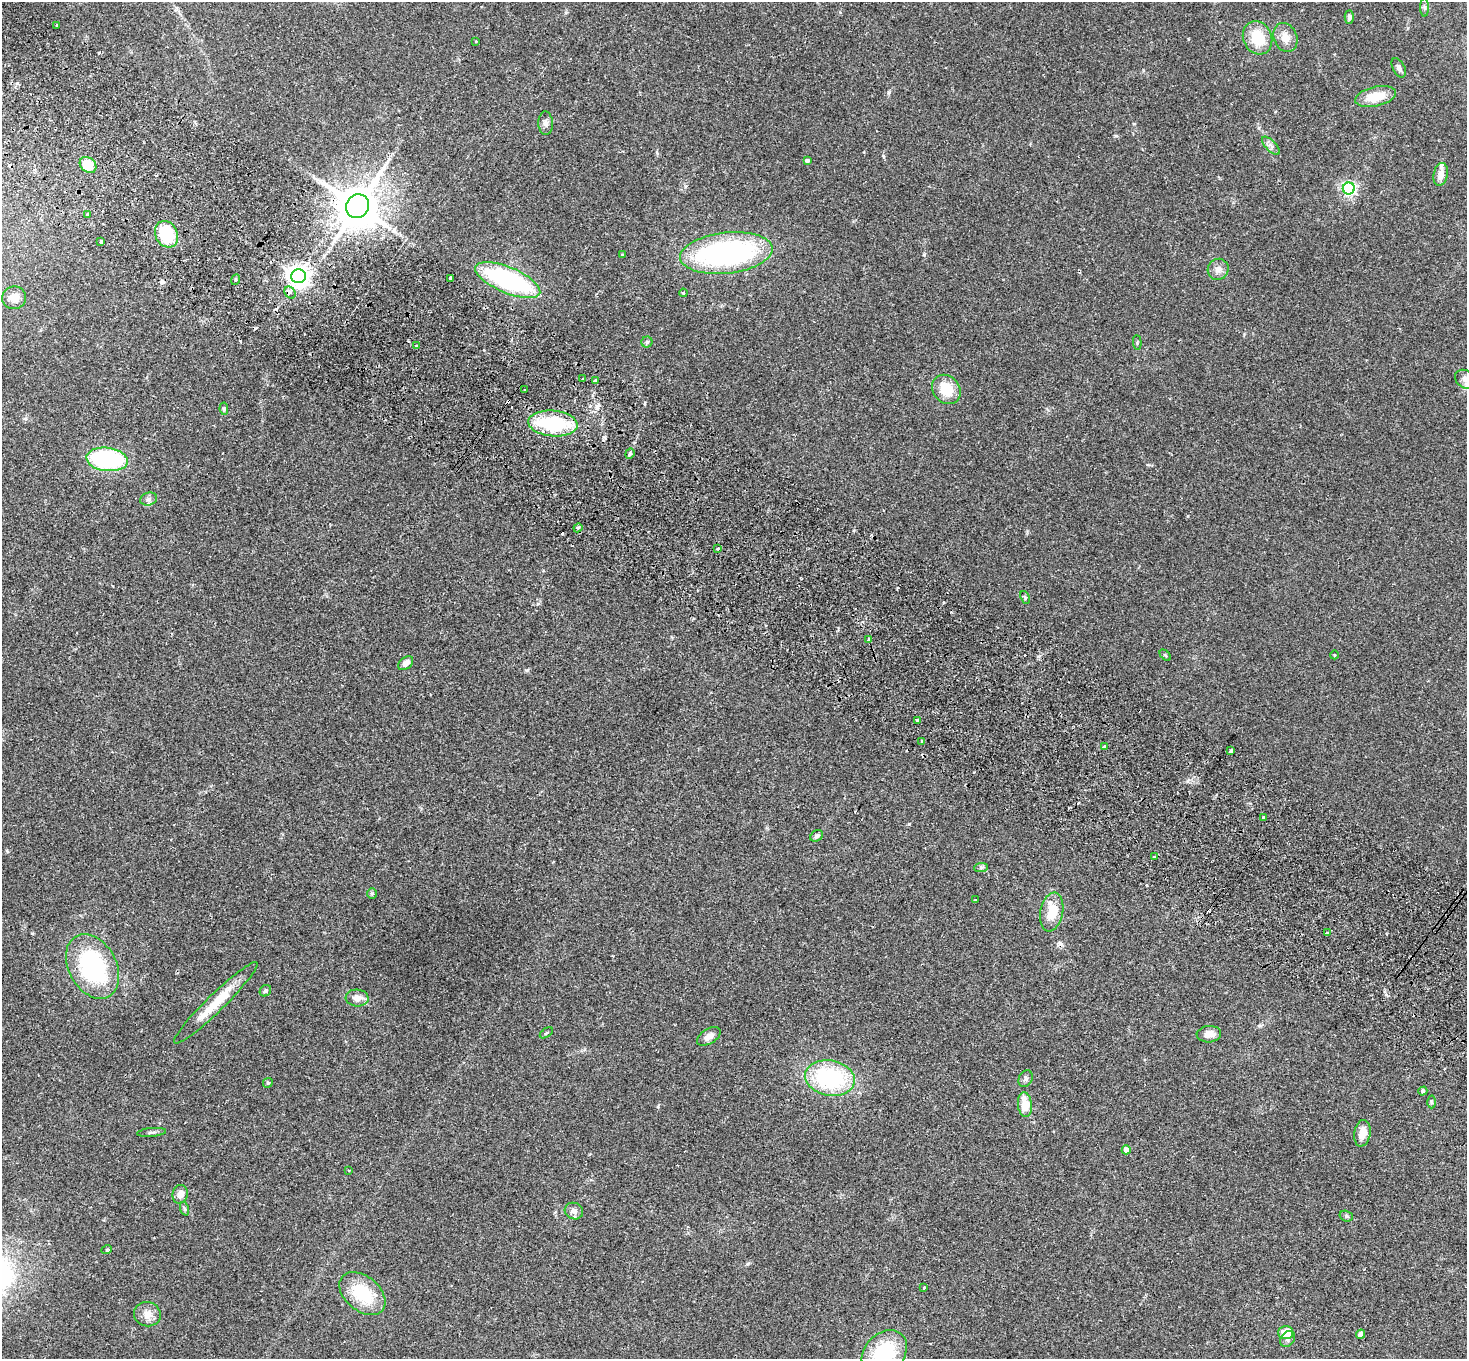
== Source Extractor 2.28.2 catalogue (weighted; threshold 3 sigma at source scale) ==
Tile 11 of 4 x 4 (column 3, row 3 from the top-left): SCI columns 2971-4435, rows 1700-3056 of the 5937 x 5974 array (HDU 1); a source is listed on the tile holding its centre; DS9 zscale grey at full resolution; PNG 1469 x 1361 px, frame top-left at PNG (2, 2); each listed source drawn as its Kron ellipse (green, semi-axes under 4 px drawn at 4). Shown black and unused: <1% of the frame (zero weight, under 2 of 3 exposures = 3% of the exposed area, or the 3 px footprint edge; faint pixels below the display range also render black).
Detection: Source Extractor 2.28.2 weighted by HDU 2 'WHT'; one run over the whole footprint, this tile lists its part. Background 0.126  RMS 0.0096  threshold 0.0434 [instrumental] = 3 sigma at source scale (4.5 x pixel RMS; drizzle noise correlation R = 1.50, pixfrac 1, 0.05/0.05 arcsec/px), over >= 5 px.
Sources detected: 111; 17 cosmic-ray / hot-pixel residue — neither listed nor drawn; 5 inside a brighter listed object's ellipse — not listed separately; the other 89 listed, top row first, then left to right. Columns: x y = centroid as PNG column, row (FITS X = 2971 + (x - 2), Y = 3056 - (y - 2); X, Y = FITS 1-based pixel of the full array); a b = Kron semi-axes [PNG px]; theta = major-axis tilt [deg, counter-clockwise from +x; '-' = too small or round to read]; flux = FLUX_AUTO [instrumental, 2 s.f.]
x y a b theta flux
1424 7 9 4 -89 1.9
1349 17 7 4 89 2.3
57 25 3 3 - 3.3
1285 37 15 11 -67 9.9
1258 38 17 14 -64 28
475 41 3 3 - 2.3
1399 68 10 6 -62 3.2
1375 97 21 9 13 21
546 123 11 7 -88 4
1271 146 11 5 -46 3.5
807 161 4 4 - 2.8
88 165 9 7 -40 24
1441 174 11 7 78 7.5
1349 188 6 6 - 220
357 206 12 11 - 3800
87 215 3 3 - 2.7
167 234 14 11 -62 45
101 242 3 3 - 2.2
726 253 46 20 6 220
622 255 3 3 - 1.7
1218 269 11 10 - 5.8
299 276 7 7 - 730
451 278 3 3 - 44
235 280 5 3 - 1
508 280 35 13 -23 140
290 293 6 5 - 4.1
683 293 4 3 - 1.2
14 298 12 11 - 9.5
647 342 5 5 - 1.8
1137 343 7 3 -86 1
417 346 4 3 - 4.2
583 379 3 3 - 4.2
1465 379 11 8 -37 4.7
595 380 3 3 - 4.1
946 389 16 13 -49 23
525 390 3 2 - 1.3
224 409 6 4 -83 1.5
553 423 25 13 -5 67
630 454 5 4 - 1.4
107 459 21 11 -7 110
149 499 8 6 15 3
578 528 4 4 - 1.6
718 548 3 2 - 2.1
1025 597 7 4 -66 1.3
868 639 3 3 - 7.6
1165 655 6 4 -45 1.2
1334 655 4 3 - 0.66
406 663 8 5 40 6.1
917 720 3 3 - 4.4
922 741 4 3 - 1.3
1104 746 3 3 - 1.3
1231 751 4 3 - 5.3
1264 817 3 3 - 5.2
817 836 7 5 36 3.1
1154 856 3 2 - 1.1
981 868 7 4 2 1.8
372 894 5 5 - 1.4
975 900 3 2 - 0.92
1052 912 20 11 79 21
1327 933 3 2 - 3.3
92 966 34 23 -62 110
265 991 6 5 - 1.5
357 998 11 8 -4 8
216 1003 57 8 44 30
546 1033 7 3 35 1.2
1209 1034 12 8 4 6.7
709 1036 13 7 32 5.9
830 1078 25 17 -10 100
1026 1079 9 6 64 2.7
268 1083 5 4 - 1.2
1423 1091 4 4 - 2.2
1431 1102 6 4 -89 1.3
1025 1105 12 7 -85 20
152 1132 14 3 5 2.3
1362 1133 13 8 80 11
1126 1150 4 4 - 8.3
349 1170 3 2 - 0.63
180 1194 9 7 76 6.6
185 1209 7 4 -71 1.5
574 1211 9 8 - 4.3
1346 1216 7 5 -17 1.8
107 1249 5 3 - 0.99
924 1288 3 3 - 2.3
362 1294 26 17 -40 43
147 1314 13 12 - 8.4
1286 1333 7 6 - 16
1360 1334 5 4 - 4.2
1288 1339 9 6 54 3.6
884 1353 26 19 47 60
Overlapping masked pixels (flux is a lower limit): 2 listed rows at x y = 357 206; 553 423
Isophote crosses this tile's border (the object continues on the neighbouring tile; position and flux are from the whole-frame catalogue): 2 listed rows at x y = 1465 379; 884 1353
Unlisted compact peaks at least as high as the median listed source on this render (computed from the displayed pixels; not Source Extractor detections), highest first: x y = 527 670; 909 824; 889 92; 1116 136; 645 403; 924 255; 1188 516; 1187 781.